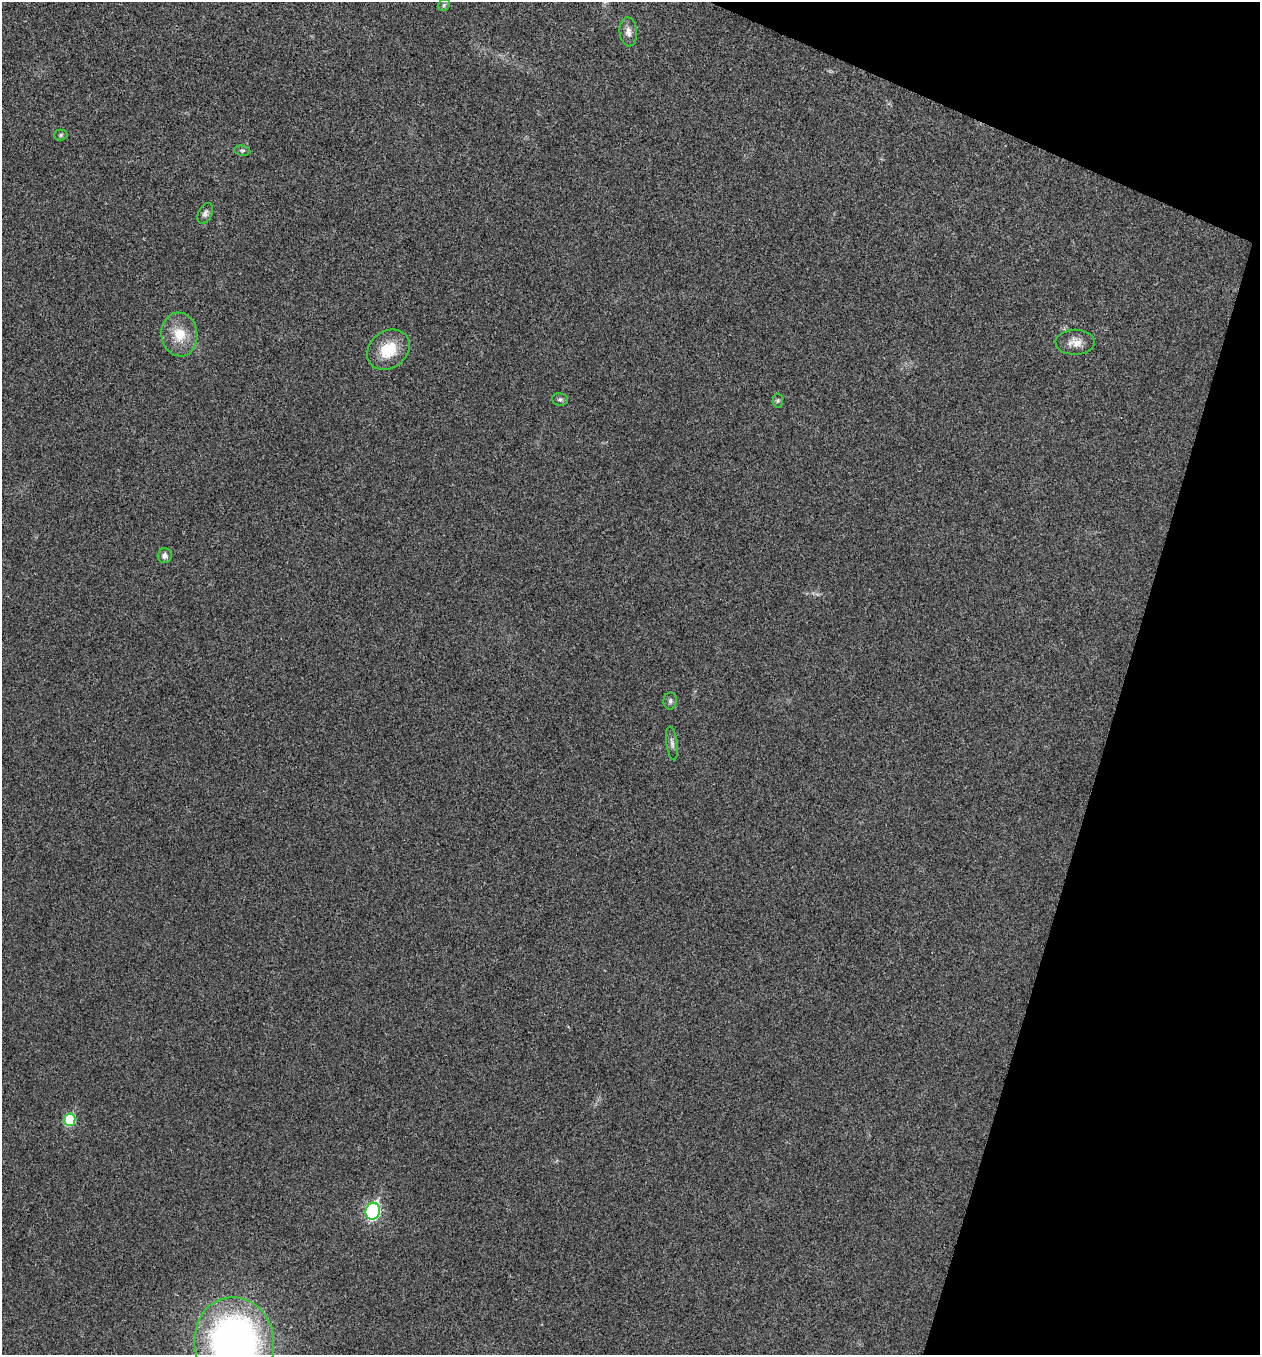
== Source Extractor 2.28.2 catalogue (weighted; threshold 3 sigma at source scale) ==
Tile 8 of 4 x 4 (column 4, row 2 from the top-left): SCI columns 3908-5165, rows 2711-4063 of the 5431 x 5417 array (HDU 1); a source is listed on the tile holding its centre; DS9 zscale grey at full resolution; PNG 1262 x 1357 px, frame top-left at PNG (2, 2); each listed source drawn as its Kron ellipse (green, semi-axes under 4 px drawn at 4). Shown black and unused: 15% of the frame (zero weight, under 3 of 4 exposures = <1% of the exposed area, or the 3 px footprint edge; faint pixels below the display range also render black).
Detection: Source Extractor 2.28.2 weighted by HDU 2 'WHT'; one run over the whole footprint, this tile lists its part. Background 0.0241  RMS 0.0054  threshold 0.0241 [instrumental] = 3 sigma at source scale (4.5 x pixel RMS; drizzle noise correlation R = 1.50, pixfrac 1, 0.05/0.05 arcsec/px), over >= 5 px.
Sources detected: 17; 1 too faint to see at this stretch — neither listed nor drawn; the other 16 listed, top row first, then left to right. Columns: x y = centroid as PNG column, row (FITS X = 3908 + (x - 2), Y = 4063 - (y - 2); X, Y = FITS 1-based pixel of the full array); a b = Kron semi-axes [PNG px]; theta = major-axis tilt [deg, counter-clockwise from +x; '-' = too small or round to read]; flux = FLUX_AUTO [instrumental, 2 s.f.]
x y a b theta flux
444 5 7 5 47 1
628 32 14 8 -85 3.8
61 135 6 5 - 0.91
242 151 8 5 -8 1.1
205 213 11 6 63 1.9
179 334 22 18 -83 13
1075 342 19 12 0 5.7
388 350 23 18 37 16
560 399 8 6 -9 1.3
778 401 7 5 88 0.95
165 556 7 7 - 2.3
670 701 8 7 - 1.5
672 743 17 5 -82 2.1
70 1120 6 6 - 26
373 1211 8 7 - 100
234 1342 45 40 -83 250
Isophote crosses this tile's border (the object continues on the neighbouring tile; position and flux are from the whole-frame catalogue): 1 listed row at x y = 234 1342